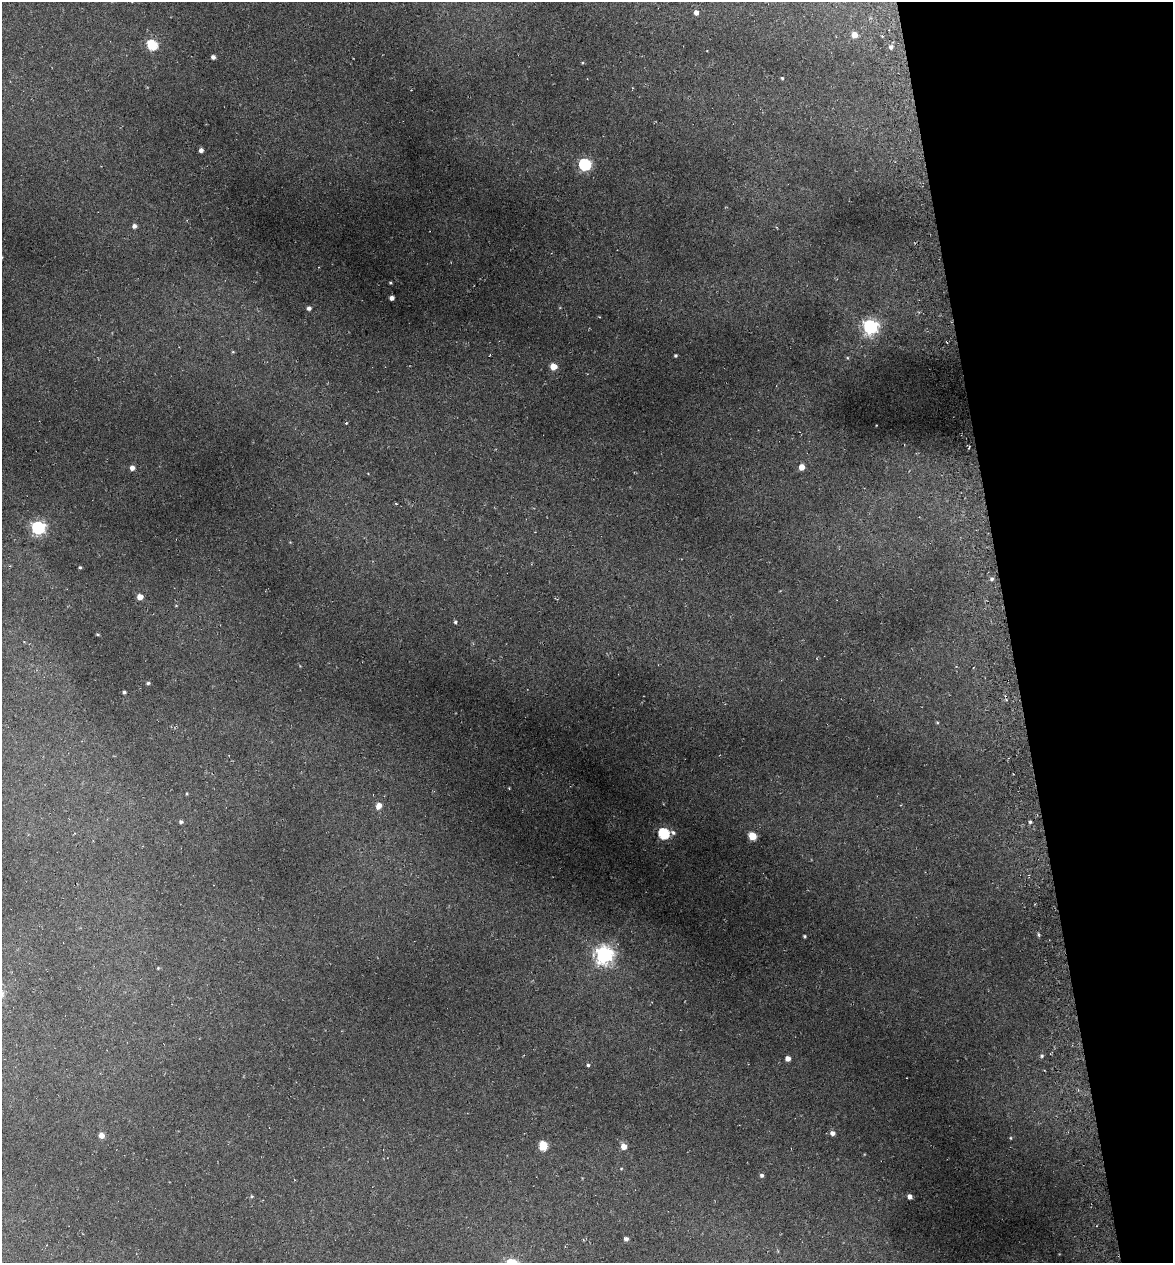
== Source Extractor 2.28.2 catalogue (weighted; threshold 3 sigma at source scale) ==
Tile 12 of 4 x 4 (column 4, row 3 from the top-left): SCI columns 3656-4826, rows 1337-2597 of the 4922 x 5194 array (HDU 1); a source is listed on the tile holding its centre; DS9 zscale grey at full resolution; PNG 1175 x 1265 px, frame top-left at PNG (2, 2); no overlay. Shown black and unused: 14% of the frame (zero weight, under 3 of 6 exposures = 5% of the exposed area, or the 3 px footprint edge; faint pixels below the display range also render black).
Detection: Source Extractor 2.28.2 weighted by HDU 2 'WHT'; one run over the whole footprint, this tile lists its part. Background 0.045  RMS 0.0048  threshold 0.0197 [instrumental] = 3 sigma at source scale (4.09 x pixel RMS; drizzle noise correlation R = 1.36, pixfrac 0.8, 0.0396/0.0396 arcsec/px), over >= 5 px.
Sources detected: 50; all 50 listed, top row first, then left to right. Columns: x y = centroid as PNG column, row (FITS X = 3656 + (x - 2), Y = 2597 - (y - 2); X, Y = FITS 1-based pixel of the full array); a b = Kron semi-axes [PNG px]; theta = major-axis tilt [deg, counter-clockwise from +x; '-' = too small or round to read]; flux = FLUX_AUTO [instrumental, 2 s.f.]
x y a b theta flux
696 13 4 4 - 2.2
854 35 4 4 - 5.6
152 45 5 5 - 33
891 47 5 4 - 1.3
213 57 4 4 - 1.6
782 78 4 4 - 0.47
201 150 4 4 - 1.6
585 164 6 5 - 53
134 226 5 4 - 1.5
390 283 3 3 - 0.42
392 298 4 4 - 2.2
309 308 4 4 - 1.3
870 327 6 6 - 120
233 352 5 3 - 0.37
676 356 3 3 - 0.58
553 366 5 5 - 7.3
346 423 3 3 - 0.64
802 467 5 4 - 4.6
132 468 4 4 - 2.5
38 528 6 6 - 87
80 567 3 3 - 0.6
992 579 4 4 - 0.88
140 597 4 4 - 4.6
455 622 4 4 - 0.62
97 634 4 3 - 0.44
148 683 4 4 - 0.72
124 692 3 3 - 0.76
937 722 5 3 - 0.39
187 794 4 4 - 0.4
379 806 7 5 57 3.5
181 822 4 4 - 1
1030 822 4 4 - 0.67
664 833 6 5 - 42
673 833 7 5 -23 1.1
752 836 5 5 - 12
805 936 3 3 - 0.59
604 955 7 7 - 180
158 968 4 4 - 0.38
1042 1056 5 4 - 0.73
788 1058 4 4 - 2.9
588 1065 4 4 - 0.61
832 1133 5 5 - 1.9
101 1135 4 4 - 4
1011 1138 4 3 - 0.37
543 1146 6 5 - 16
624 1146 5 5 - 4.2
762 1175 4 4 - 1.1
252 1196 4 4 - 0.44
910 1196 4 4 - 1.9
626 1239 4 4 - 1.3